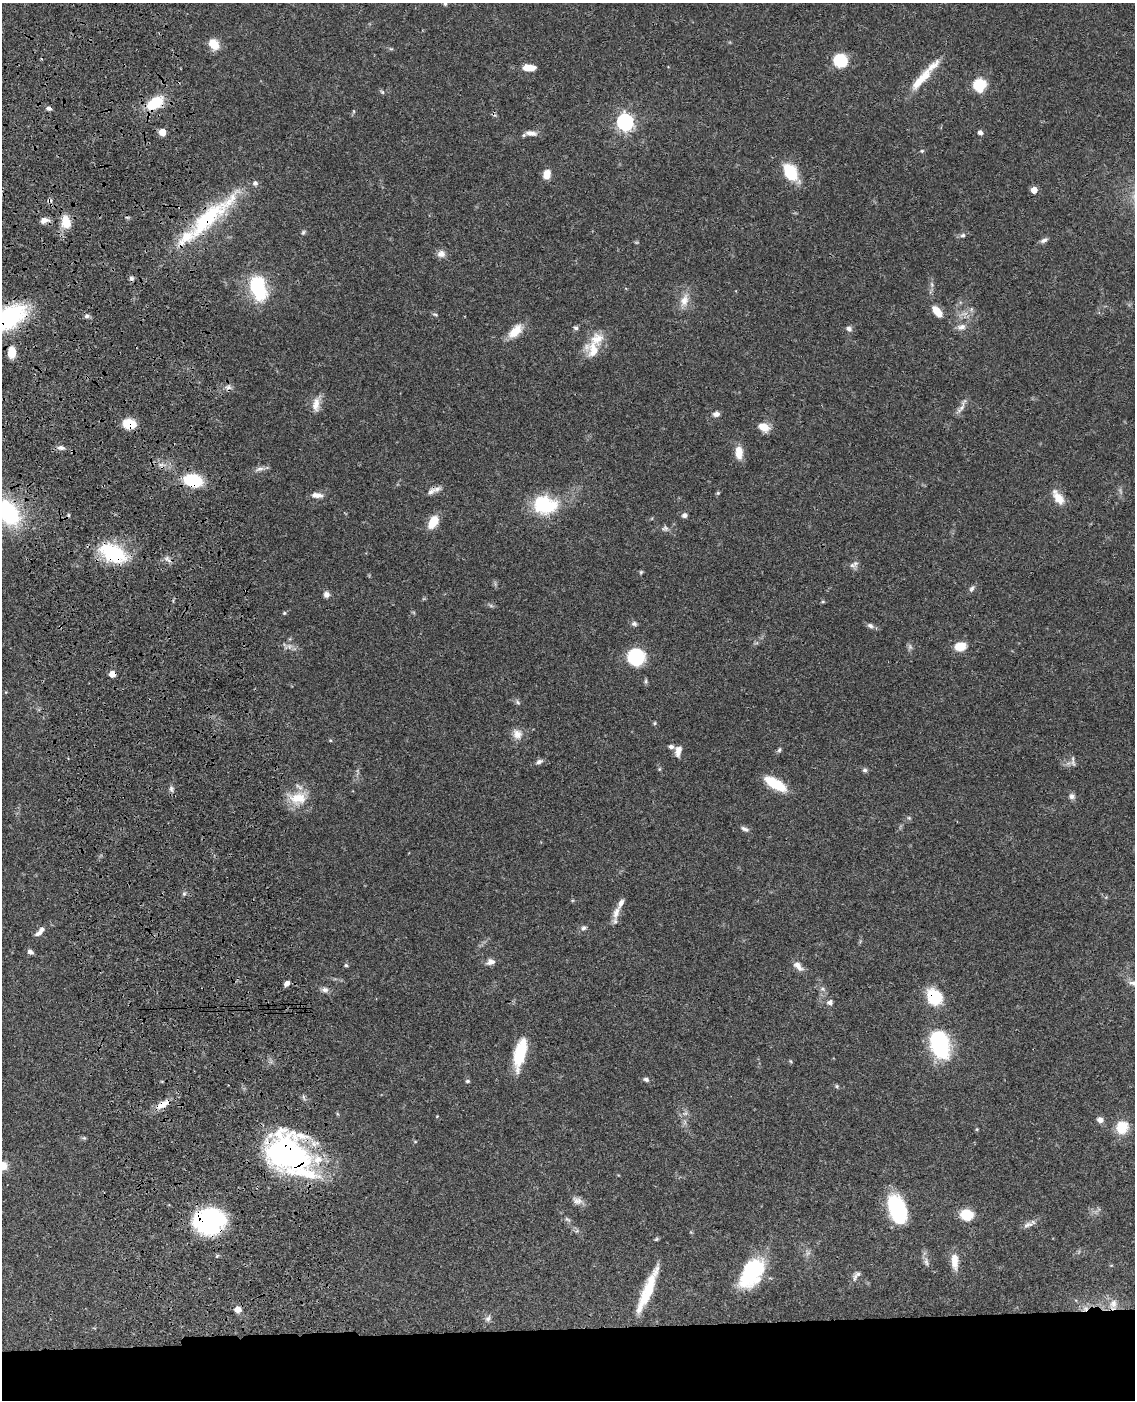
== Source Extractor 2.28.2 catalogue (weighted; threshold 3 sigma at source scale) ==
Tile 11 of 4 x 3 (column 3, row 3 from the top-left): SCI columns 2387-3519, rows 256-1653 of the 4769 x 4604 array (HDU 1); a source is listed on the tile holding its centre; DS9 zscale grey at full resolution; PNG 1137 x 1402 px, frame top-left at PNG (2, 3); no overlay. Shown black and unused: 5% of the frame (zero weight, under 3 of 4 exposures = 6% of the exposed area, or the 3 px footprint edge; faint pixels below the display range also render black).
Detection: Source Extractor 2.28.2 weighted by HDU 2 'WHT'; one run over the whole footprint, this tile lists its part. Background 0.0444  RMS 0.0028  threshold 0.0126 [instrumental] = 3 sigma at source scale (4.5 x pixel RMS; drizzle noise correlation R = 1.50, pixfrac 1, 0.05/0.05 arcsec/px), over >= 5 px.
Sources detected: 147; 3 too faint to see at this stretch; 1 inside a brighter object's white glare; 3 cosmic-ray / hot-pixel residue — not listed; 10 inside a brighter listed object's ellipse — not listed separately; the other 130 listed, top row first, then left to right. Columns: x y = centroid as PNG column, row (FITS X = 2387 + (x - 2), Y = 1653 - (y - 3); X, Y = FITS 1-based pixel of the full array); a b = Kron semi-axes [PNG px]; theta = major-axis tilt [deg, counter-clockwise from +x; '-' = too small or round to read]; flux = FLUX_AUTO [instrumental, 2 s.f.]
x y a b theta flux
445 3 7 4 -90 0.5
214 44 13 10 -49 3.8
391 49 6 4 -18 0.36
840 60 11 10 - 12
529 67 14 7 -2 3.3
921 79 41 10 47 6.8
979 85 12 11 - 8.1
382 92 6 5 - 0.45
155 103 19 11 33 9.9
49 108 6 4 -14 0.82
625 122 7 7 - 85
162 132 5 5 - 6
980 132 6 5 - 1
531 133 14 6 -7 1.8
922 151 5 4 - 0.37
790 172 15 10 -59 13
547 174 9 7 74 3.2
1034 190 5 5 - 3.2
207 219 67 21 45 24
44 220 10 6 13 1.7
66 222 14 10 -83 5.1
303 232 6 5 - 0.47
963 235 7 6 - 0.68
1044 240 10 6 29 0.96
441 254 11 9 5 1.7
258 288 25 14 -73 19
684 300 19 11 70 3.2
937 311 12 6 -50 4.4
435 314 8 3 -11 0.36
87 316 7 5 16 0.67
7 318 43 22 30 31
961 327 12 8 6 1.6
576 328 6 5 - 0.59
849 329 8 6 -42 0.94
515 331 19 10 44 4.7
593 350 24 20 -65 5.6
12 352 10 7 89 4.8
228 387 10 6 -2 1
316 404 20 9 83 2.8
962 406 26 5 63 1.6
716 414 8 6 6 1.2
129 424 13 9 -12 5.7
763 427 13 8 -24 3.3
61 448 11 6 -7 1.1
739 452 16 8 -90 3.4
259 469 13 6 13 1.2
193 480 14 9 -13 18
437 489 13 8 26 1.4
718 493 6 5 - 0.35
317 495 14 6 -3 1.7
1058 497 20 9 -57 3.6
545 505 28 20 -7 15
8 512 26 18 -52 29
684 515 6 5 - 0.93
433 522 15 9 59 4.9
665 528 9 8 - 0.89
113 553 36 20 -26 16
168 559 12 6 -44 1.1
852 565 11 7 -9 1.2
641 572 6 5 - 0.38
971 589 9 6 57 0.77
326 594 7 7 - 1.2
823 602 6 4 1 0.31
284 613 5 4 - 0.36
634 624 8 6 -15 0.75
870 626 9 6 -24 0.88
289 646 8 5 83 0.92
960 646 12 8 12 4.6
636 657 12 11 - 23
112 674 5 4 - 4
646 681 6 5 - 0.5
518 702 7 5 -59 0.54
655 723 6 4 89 0.33
517 734 14 12 -68 2.5
330 740 5 4 - 0.28
671 746 7 5 -12 0.89
779 750 7 5 73 0.5
678 751 14 7 78 1.8
539 761 10 6 23 0.89
1073 763 10 4 -58 0.72
659 769 6 4 89 0.33
865 770 7 5 0 0.62
775 784 24 9 -31 9.1
171 789 8 6 -88 0.79
1072 796 8 7 - 1.1
298 798 28 17 -1 6.7
909 818 6 4 -43 0.36
744 829 10 5 -25 0.84
184 893 6 4 19 0.45
616 913 18 8 73 2.6
584 928 8 6 8 0.78
38 933 9 6 27 1.1
30 952 7 5 -26 0.98
491 962 10 7 11 1.6
346 965 5 4 - 0.42
798 966 15 8 -47 2
287 983 7 5 43 1.1
1133 983 12 6 -7 1.2
325 990 10 7 -6 1.1
935 998 12 10 -58 15
830 1002 7 6 - 1
941 1047 18 15 -71 26
520 1054 31 11 77 12
790 1061 5 5 - 0.33
646 1079 7 5 -19 0.69
467 1081 5 4 - 0.47
837 1086 5 5 - 0.39
163 1104 20 8 29 3.2
1100 1120 7 6 - 1.6
1122 1127 17 15 60 5.3
977 1129 5 3 - 0.28
84 1138 6 5 - 0.39
287 1154 45 35 -34 71
2 1166 10 9 - 4
577 1201 14 9 -20 1.6
897 1209 26 15 -70 24
967 1215 10 9 - 8.2
567 1219 9 4 -35 0.57
209 1221 28 22 8 38
1028 1225 16 7 21 1.4
217 1256 4 4 - 0.34
954 1261 20 9 -86 3.5
926 1262 12 5 -84 1.1
752 1272 34 19 56 22
856 1276 16 6 53 1.2
648 1290 54 10 66 11
1113 1304 15 9 73 2.4
1085 1308 8 6 45 1.3
238 1309 5 5 - 3.3
488 1318 9 7 49 0.99
Overlapping masked pixels (flux is a lower limit): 14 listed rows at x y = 155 103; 207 219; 44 220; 7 318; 129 424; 193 480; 8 512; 113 553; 112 674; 935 998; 163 1104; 287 1154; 209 1221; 1085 1308
Isophote crosses this tile's border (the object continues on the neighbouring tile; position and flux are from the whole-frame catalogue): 5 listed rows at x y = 445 3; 7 318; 8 512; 1133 983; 2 1166